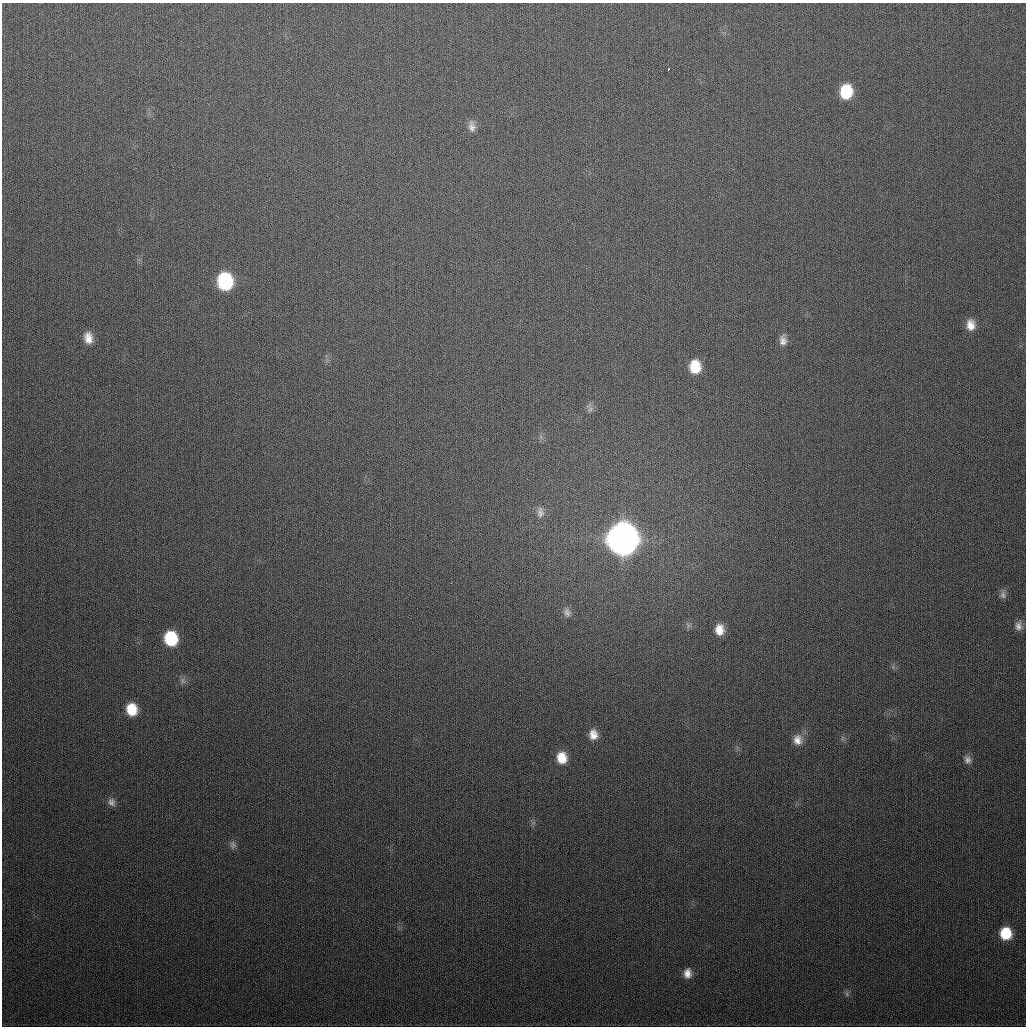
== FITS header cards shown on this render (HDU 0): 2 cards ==
NAXIS1  =                 1024
NAXIS2  =                 1024

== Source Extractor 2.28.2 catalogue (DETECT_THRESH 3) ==
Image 1024 x 1024 px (HDU 0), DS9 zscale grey, 1 PNG px = 1 image px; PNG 1028 x 1028 px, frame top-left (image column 1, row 1024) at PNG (2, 3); no overlay
Background 326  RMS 13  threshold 37.7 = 3 sigma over >= 5 px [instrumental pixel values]
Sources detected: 27; all 27 listed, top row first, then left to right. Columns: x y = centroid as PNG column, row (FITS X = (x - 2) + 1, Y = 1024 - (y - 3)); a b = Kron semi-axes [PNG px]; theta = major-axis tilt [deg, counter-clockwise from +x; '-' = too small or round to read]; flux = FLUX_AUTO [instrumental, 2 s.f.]
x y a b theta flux
668 69 3 2 - 1.7e+03
846 92 12 10 86 3.1e+04
472 126 14 9 -80 5.3e+03
225 281 13 11 -82 8.2e+04
970 325 12 9 -88 8.8e+03
88 338 15 10 -78 9.8e+03
783 340 13 9 -87 5.8e+03
695 367 13 10 -89 2.1e+04
590 409 8 6 46 2.6e+03
540 512 15 9 -87 5.5e+03
623 539 15 13 -90 2.0e+06
1003 595 11 8 -82 3.6e+03
567 612 12 8 -73 4.3e+03
1018 626 11 9 -84 5.0e+03
719 630 11 9 -84 1.0e+04
171 638 12 11 - 4.5e+04
183 681 10 5 -77 2.7e+03
132 709 12 10 -78 2.1e+04
593 735 12 9 -84 8.4e+03
797 740 14 12 -78 8.8e+03
562 758 12 11 - 1.5e+04
968 760 11 9 -59 4.2e+03
112 802 12 9 -58 4.4e+03
233 845 10 8 -65 3.2e+03
1006 933 11 10 - 2.7e+04
687 973 12 10 84 7.3e+03
847 994 8 5 -79 2.0e+03